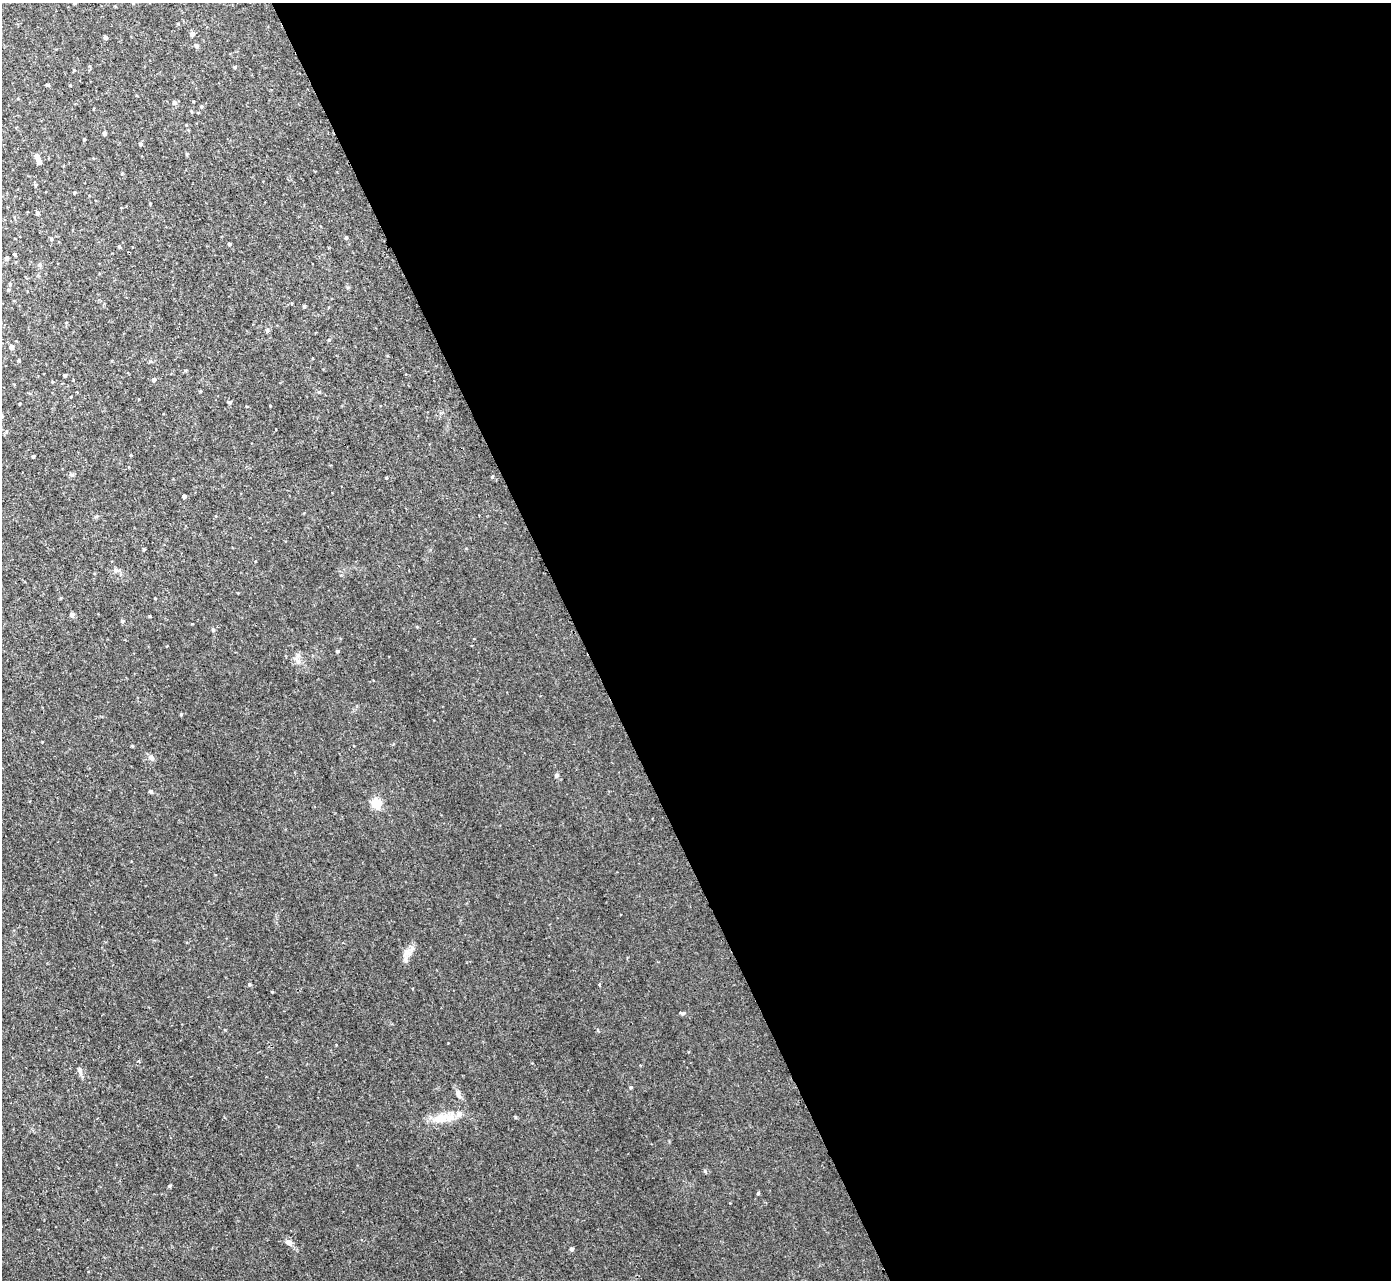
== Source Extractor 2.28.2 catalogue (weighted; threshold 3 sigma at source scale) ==
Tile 8 of 4 x 4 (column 4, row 2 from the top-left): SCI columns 4237-5625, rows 2711-3988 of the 5691 x 5723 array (HDU 1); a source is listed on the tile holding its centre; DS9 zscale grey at full resolution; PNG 1393 x 1282 px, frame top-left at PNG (2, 3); no overlay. Shown black and unused: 58% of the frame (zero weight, under 2 of 3 exposures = <1% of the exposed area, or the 3 px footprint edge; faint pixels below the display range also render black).
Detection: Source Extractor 2.28.2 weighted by HDU 2 'WHT'; one run over the whole footprint, this tile lists its part. Background 0.0367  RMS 0.008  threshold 0.0362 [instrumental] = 3 sigma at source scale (4.5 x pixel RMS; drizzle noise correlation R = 1.50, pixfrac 1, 0.05/0.05 arcsec/px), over >= 5 px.
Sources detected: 64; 1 inside a brighter listed object's ellipse — not listed separately; the other 63 listed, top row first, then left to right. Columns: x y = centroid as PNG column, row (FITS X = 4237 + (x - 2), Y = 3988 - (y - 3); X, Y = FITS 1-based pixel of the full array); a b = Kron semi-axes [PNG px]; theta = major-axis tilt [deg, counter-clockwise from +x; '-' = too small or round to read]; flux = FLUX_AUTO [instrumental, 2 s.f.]
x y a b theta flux
74 3 5 4 - 0.91
133 3 3 3 - 0.55
192 34 5 5 - 2.6
105 37 4 4 - 2.3
196 45 5 5 - 2.2
235 67 4 4 - 0.81
74 70 4 3 - 0.69
48 85 6 3 -1 0.84
174 102 6 5 - 1.8
201 106 5 4 - 0.9
104 133 4 4 - 2.5
84 139 3 3 - 0.7
140 144 5 4 - 1.1
187 154 4 4 - 0.84
37 156 5 5 - 3
39 162 5 4 - 4.3
35 185 5 4 - 1
74 192 4 4 - 0.73
37 213 5 4 - 1.8
346 237 4 3 - 1.2
51 239 4 4 - 0.98
229 244 4 3 - 1.1
119 246 4 4 - 0.84
15 254 3 3 - 1
7 258 4 4 - 2.2
40 265 6 5 - 1.2
8 290 4 4 - 0.9
304 306 4 4 - 0.95
11 347 4 4 - 3.5
19 360 3 3 - 0.9
65 375 3 3 - 1.4
154 380 5 5 - 2.3
319 392 5 4 - 0.81
71 397 3 2 - 0.5
229 402 5 4 - 1.1
33 456 3 3 - 0.95
71 475 6 5 - 1.4
492 477 4 3 - 0.72
184 496 4 4 - 2.8
144 549 4 3 - 0.71
117 570 11 3 -9 1.7
155 598 2 2 - 0.52
72 614 4 4 - 3
122 621 5 4 - 1.2
213 630 5 4 - 1
337 651 4 4 - 0.89
298 661 11 5 -57 3.1
181 714 4 3 - 0.65
132 746 4 3 - 0.71
151 758 8 6 -20 2.6
557 775 6 5 - 1.6
151 791 5 4 - 1.4
377 803 5 5 - 51
407 952 9 8 - 4
249 984 4 4 - 1.2
272 992 3 3 - 0.64
682 1013 7 4 1 1.1
80 1070 9 6 -73 2.6
631 1087 4 4 - 0.87
458 1094 14 6 -71 3
440 1118 21 11 15 12
288 1242 9 6 -21 3.1
571 1249 4 4 - 2.1
Isophote crosses this tile's border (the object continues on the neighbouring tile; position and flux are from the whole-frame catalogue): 2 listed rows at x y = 74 3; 133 3
Unlisted compact peaks at least as high as the median listed source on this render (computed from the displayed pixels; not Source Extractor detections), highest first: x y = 758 1193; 169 1186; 515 1117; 386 478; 225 1030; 270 406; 150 616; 192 624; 138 1061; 42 742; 329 340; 336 1045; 417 627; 448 1043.